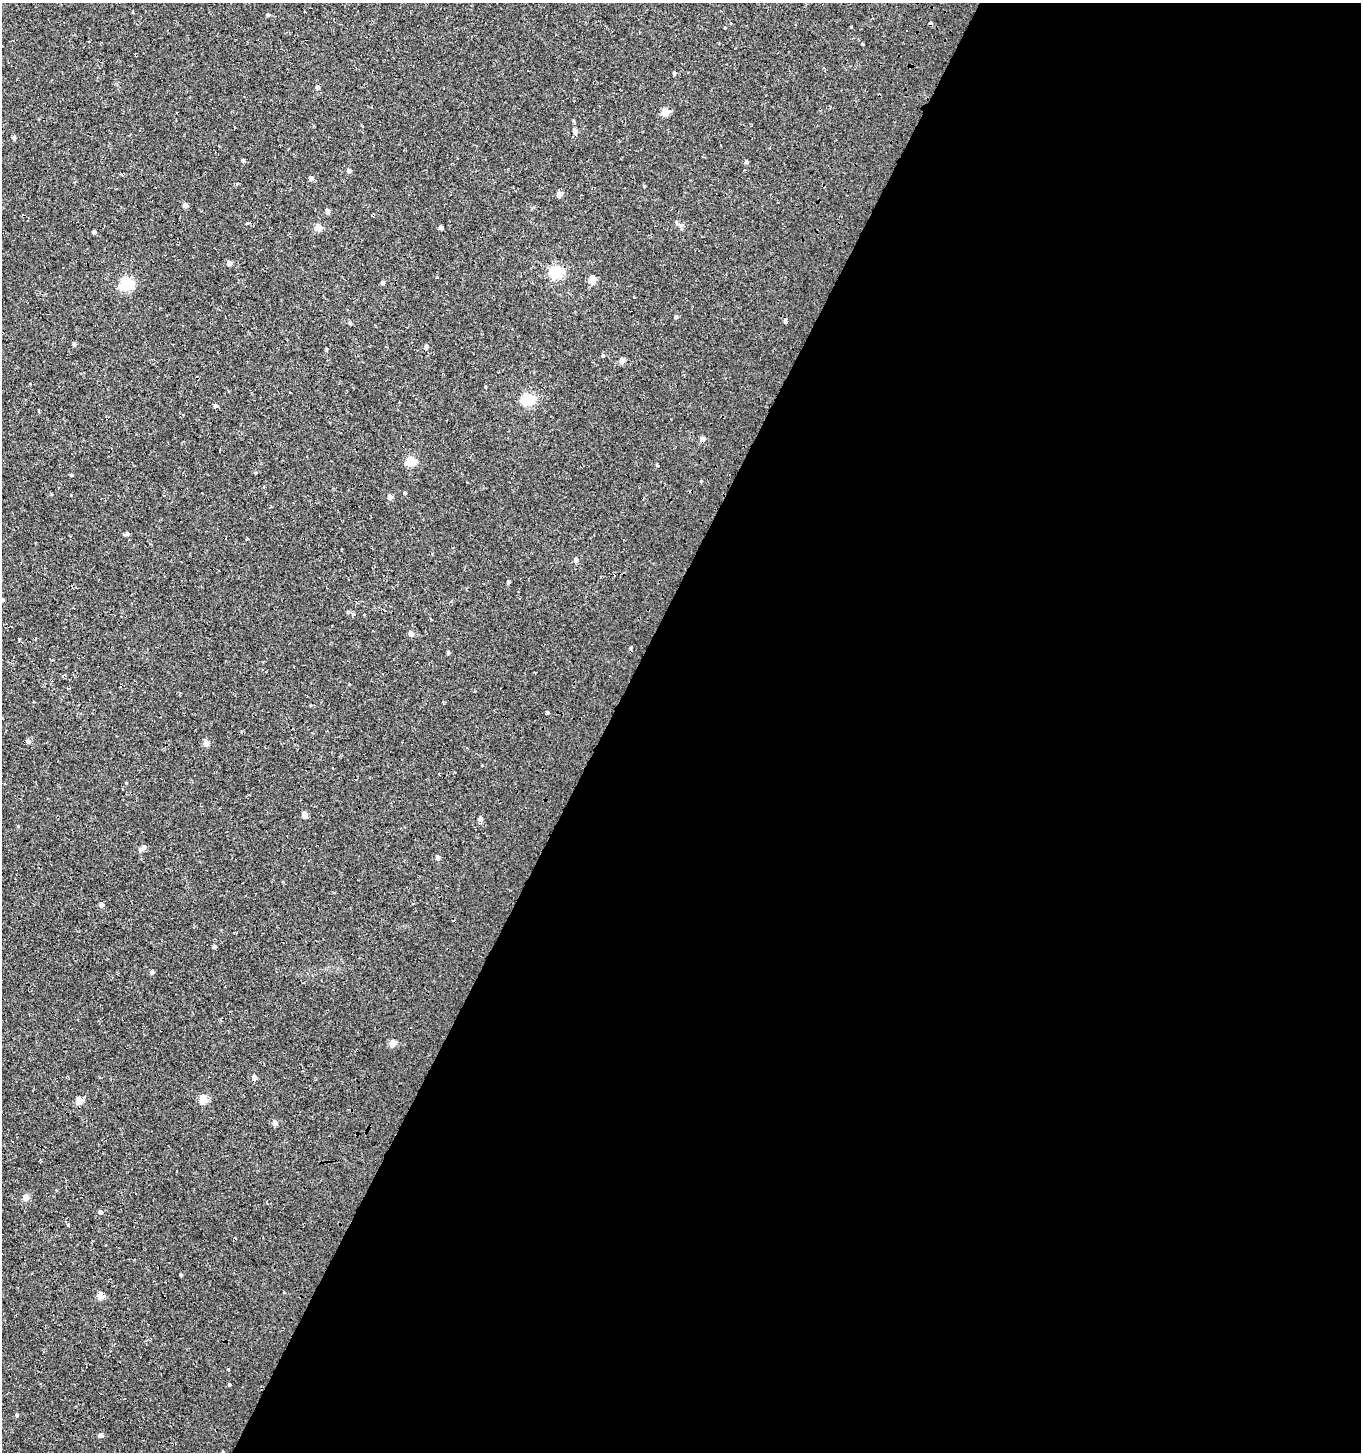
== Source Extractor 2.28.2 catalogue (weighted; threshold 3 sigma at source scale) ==
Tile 12 of 4 x 4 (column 4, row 3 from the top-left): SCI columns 4327-5685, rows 1457-2906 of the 5950 x 5842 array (HDU 1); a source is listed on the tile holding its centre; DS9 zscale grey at full resolution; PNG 1363 x 1454 px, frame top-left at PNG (2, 3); no overlay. Shown black and unused: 56% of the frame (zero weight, under 2 of 3 exposures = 3% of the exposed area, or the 3 px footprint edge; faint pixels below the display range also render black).
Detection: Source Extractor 2.28.2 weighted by HDU 2 'WHT'; one run over the whole footprint, this tile lists its part. Background 0.00441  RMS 0.005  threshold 0.0225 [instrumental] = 3 sigma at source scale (4.5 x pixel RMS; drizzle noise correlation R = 1.50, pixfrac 1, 0.0396/0.0396 arcsec/px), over >= 5 px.
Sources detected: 84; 2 cosmic-ray / hot-pixel residue — not listed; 1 inside a brighter listed object's ellipse — not listed separately; the other 81 listed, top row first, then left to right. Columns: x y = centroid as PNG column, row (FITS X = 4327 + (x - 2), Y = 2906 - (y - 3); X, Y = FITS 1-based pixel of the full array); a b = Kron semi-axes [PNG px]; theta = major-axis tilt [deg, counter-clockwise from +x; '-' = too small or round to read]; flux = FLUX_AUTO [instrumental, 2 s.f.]
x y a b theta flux
268 15 4 4 - 0.98
930 23 4 3 - 2.9
851 27 3 3 - 1.9
862 44 3 2 - 0.46
674 73 4 3 - 0.86
317 87 4 4 - 1.7
665 112 5 5 - 12
575 131 5 4 - 3.3
14 138 5 5 - 0.94
243 161 4 4 - 0.94
746 162 5 4 - 1.1
349 170 4 4 - 1.8
311 178 4 4 - 2.3
644 186 4 3 - 0.48
559 194 4 4 - 4.4
185 205 5 4 - 2.3
328 211 4 4 - 2.6
677 223 7 4 -46 0.99
441 227 4 4 - 1.7
318 228 5 4 - 8.3
94 232 4 4 - 1.5
229 263 4 4 - 3
556 272 6 6 - 74
592 280 5 4 - 8.4
382 283 4 4 - 1.1
126 284 6 6 - 71
676 317 4 4 - 1.7
785 321 4 3 - 11
350 323 5 4 - 0.85
74 344 4 4 - 0.94
426 347 5 5 - 1.6
326 349 5 3 - 0.46
603 356 6 4 89 0.69
622 361 5 4 - 3.8
485 386 3 3 - 0.4
528 399 6 6 - 61
216 406 5 4 - 0.92
702 439 4 4 - 3.4
411 461 5 5 - 25
657 465 5 3 - 0.45
255 473 4 4 - 0.5
71 475 4 3 - 0.66
701 481 4 3 - 0.54
405 493 3 3 - 0.69
390 497 5 4 - 2.8
127 534 6 4 28 1.1
246 539 4 3 - 0.53
576 560 5 4 - 2.5
601 577 3 2 - 0.39
508 582 4 3 - 0.94
3 600 4 3 - 0.67
348 612 4 4 - 0.58
353 614 3 3 - 2.2
411 634 4 4 - 3.7
630 648 5 3 - 1.9
448 653 4 4 - 1
310 705 4 3 - 0.38
547 712 4 3 - 2.6
28 741 4 4 - 2.2
206 743 5 4 - 6.6
482 765 3 3 - 0.53
305 815 5 4 - 4.8
480 819 4 4 - 2.8
144 847 5 5 - 1.7
437 858 5 4 - 2.3
101 905 5 4 - 2.2
214 946 4 4 - 1.2
152 972 5 4 - 1.2
393 1043 5 4 - 7.7
254 1077 5 4 - 3
203 1099 5 4 - 15
79 1101 5 4 - 11
275 1123 5 4 - 3.1
26 1197 4 4 - 6.9
100 1212 4 4 - 1.7
68 1225 3 3 - 2.1
181 1275 3 3 - 0.65
100 1296 5 4 - 9.7
230 1384 3 3 - 1.4
17 1415 5 4 - 0.65
102 1435 4 4 - 7.4
Overlapping masked pixels (flux is a lower limit): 2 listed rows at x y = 930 23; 630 648
Isophote crosses this tile's border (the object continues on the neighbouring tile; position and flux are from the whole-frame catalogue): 1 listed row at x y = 3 600